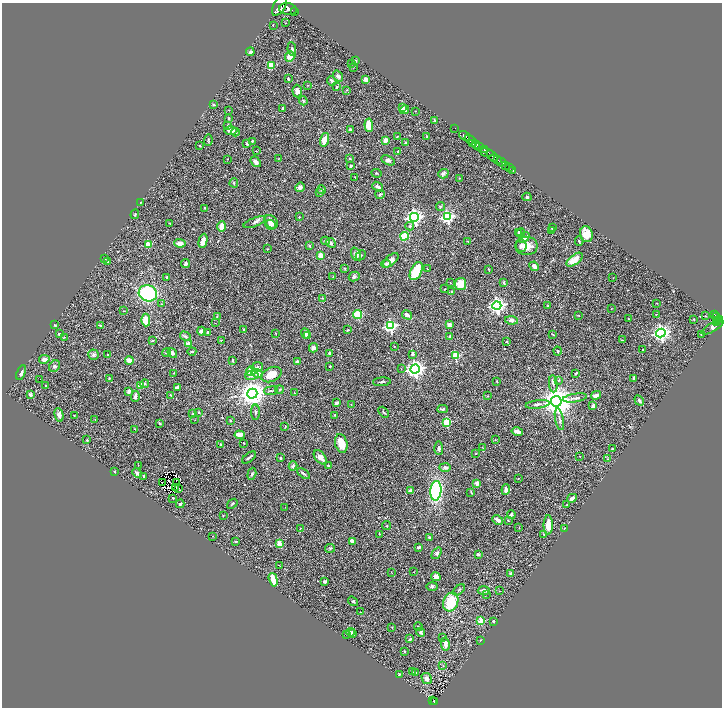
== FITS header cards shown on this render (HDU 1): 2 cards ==
NAXIS1  =                 1440
NAXIS2  =                 1411

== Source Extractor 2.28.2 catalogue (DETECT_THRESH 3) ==
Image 1440 x 1411 px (HDU 1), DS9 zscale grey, zoomed out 1/2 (1 PNG px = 2 x 2 image px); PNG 724 x 710 px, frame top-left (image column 1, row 1410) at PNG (2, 3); each listed source drawn as its Kron ellipse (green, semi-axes under 4 px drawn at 4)
Background 0.709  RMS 0.026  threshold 0.0766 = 3 sigma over >= 5 px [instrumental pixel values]
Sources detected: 384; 38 cannot appear on this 1/2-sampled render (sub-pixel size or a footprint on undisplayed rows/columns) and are neither listed nor drawn; the other 346 listed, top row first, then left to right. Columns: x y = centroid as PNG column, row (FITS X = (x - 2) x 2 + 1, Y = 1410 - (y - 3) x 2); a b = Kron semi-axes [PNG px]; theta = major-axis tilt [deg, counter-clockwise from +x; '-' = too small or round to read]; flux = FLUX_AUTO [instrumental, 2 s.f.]
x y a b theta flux
280 5 11 6 59 2200
288 9 9 6 -9 1100
294 12 2 1 - 56
285 23 2 2 - 1.6
273 25 2 2 - 3.2
292 49 7 3 -81 6.8
250 52 4 3 - 14
290 56 5 5 - 40
356 61 3 2 - 4.4
352 63 2 2 - 1.7
271 65 3 2 - 170
353 67 2 2 - 1.8
338 76 6 4 -54 13
288 79 2 2 - 4.2
366 80 4 3 - 34
332 81 5 2 - 16
307 85 3 2 - 1.9
337 87 3 2 - 7.9
347 90 3 2 - 2.8
297 91 6 4 -88 21
303 101 4 3 - 4.4
214 105 3 2 - 5.7
403 108 3 3 - 28
283 109 4 2 - 5.4
228 110 2 2 - 2
405 110 5 4 - 31
416 111 2 2 - 1.6
229 118 3 2 - 4.6
435 120 4 3 - 6.2
228 125 4 3 - 8
369 125 6 4 -85 89
455 128 2 1 - 15
350 130 3 3 - 10
231 131 6 4 1 26
236 132 4 3 - 6.1
464 136 6 2 -36 770
397 137 2 2 - 3.5
427 137 4 3 - 4
470 139 6 2 -33 720
208 140 5 3 - 5
325 140 7 4 74 58
385 140 3 3 - 34
252 141 3 2 - 3.7
405 142 2 2 - 4.2
473 143 2 2 - 92
247 144 3 2 - 8.6
200 145 3 2 - 3.3
476 145 4 3 - 280
480 147 3 2 - 290
484 150 3 2 - 170
256 151 2 2 - 1.9
398 152 3 2 - 4.5
486 152 7 3 -17 550
492 156 7 3 -47 1200
227 159 3 2 - 2.3
278 159 2 1 - 1.5
350 159 4 3 - 4.1
498 159 2 2 - 140
388 160 7 4 -27 14
256 162 6 4 -51 22
501 162 5 2 - 580
506 165 3 2 - 110
351 166 2 2 - 11
509 168 2 1 - 48
513 170 2 1 - 36
377 173 5 2 - 3.6
443 174 5 4 - 10
355 177 3 2 - 2.4
459 178 2 2 - 2.9
234 183 4 3 - 5.1
300 187 5 3 - 22
378 187 6 3 -38 15
322 190 4 3 - 7.9
320 193 3 3 - 7.2
380 194 5 4 - 7.9
527 197 4 3 - 9.6
140 202 2 2 - 2.6
440 206 4 4 - 5.8
205 208 2 2 - 2.7
135 214 5 3 - 4.9
299 217 2 2 - 4.3
414 217 4 4 - 1600
447 217 4 4 - 790
255 222 12 4 21 13
271 222 7 5 -41 26
170 223 2 2 - 3.9
271 225 5 5 - 16
410 226 4 3 - 9.7
222 227 5 3 - 60
552 228 2 2 - 9.1
551 230 3 1 - 1.6
518 232 4 3 - 2.9
521 233 4 3 - 6.9
586 234 8 6 -75 66
404 236 4 4 - 140
524 238 6 4 43 28
203 241 7 3 77 48
326 241 4 2 - 5
468 241 2 1 - 2.4
579 241 5 2 - 5
180 243 5 4 - 39
331 243 5 3 - 9.4
148 244 3 2 - 110
309 246 3 2 - 6.5
521 246 6 5 - 18
527 246 11 9 0 60
267 249 3 2 - 2.6
356 254 7 5 -67 17
320 255 3 3 - 58
361 255 6 4 43 8.8
105 258 3 2 - 3.6
391 260 9 5 43 23
574 260 9 4 38 74
108 261 4 2 - 3.6
186 264 4 3 - 14
386 264 5 4 - 7.3
534 266 5 4 - 19
345 269 3 2 - 3.3
427 269 2 2 - 2
489 269 3 2 - 3.2
416 271 10 5 63 120
167 277 3 2 - 5.5
333 277 3 2 - 2
354 277 5 4 - 10
613 278 2 2 - 1.9
450 283 3 2 - 2.5
504 283 4 3 - 7.9
460 284 6 5 - 74
445 289 2 2 - 1.8
452 291 3 2 - 3.9
148 293 9 8 - 460
322 298 3 2 - 3.3
657 303 2 2 - 1.9
162 304 4 3 - 3.1
497 306 4 4 - 1500
548 306 3 2 - 4
611 309 2 2 - 1.7
124 311 2 1 - 1.9
657 314 2 1 - 2.4
357 315 4 4 - 110
407 315 5 3 - 22
579 315 3 2 - 2.3
714 315 4 2 - 110
705 316 3 2 - 2.1
217 317 4 3 - 3.4
716 317 4 2 - 130
628 319 2 2 - 3.2
694 319 2 2 - 4.3
146 320 6 4 89 59
511 320 6 4 -9 16
720 320 3 2 - 220
717 321 3 2 - 200
717 322 4 2 - 160
215 323 3 2 - 1.7
54 325 2 2 - 7.3
100 325 3 2 - 4.6
449 325 4 3 - 20
390 326 4 4 - 730
713 327 12 3 30 50
244 330 2 2 - 2.9
347 330 3 2 - 3.3
201 331 4 3 - 18
208 332 4 3 - 9.8
275 333 2 2 - 2.4
305 333 5 3 - 20
661 333 4 4 - 1700
59 334 3 2 - 9.9
552 334 3 2 - 2.2
701 334 3 2 - 2.7
307 335 2 1 - 3.1
185 336 5 4 - 9.3
450 336 4 3 - 12
64 337 3 2 - 2.8
221 340 2 2 - 3.8
622 340 3 2 - 2.6
152 341 3 2 - 3.6
506 342 3 2 - 3.4
188 344 4 3 - 30
394 346 2 2 - 2.6
313 348 4 4 - 13
643 350 2 2 - 6.6
192 351 4 3 - 4.9
558 351 4 3 - 6.8
166 353 4 3 - 4.7
172 353 5 3 - 13
330 353 3 2 - 16
412 354 3 3 - 11
94 355 5 5 - 10
107 355 2 2 - 4.3
455 355 3 3 - 180
44 359 5 4 - 23
129 360 4 3 - 35
233 360 4 3 - 5.2
297 362 3 3 - 17
54 366 6 5 - 10
330 366 2 2 - 3.4
257 367 6 5 - 12
401 369 2 2 - 2.4
415 369 4 4 - 2200
251 371 5 4 - 65
21 373 8 4 69 13
173 373 3 2 - 1.9
576 373 3 2 - 5
257 374 6 4 -13 23
271 374 11 7 25 76
252 375 7 4 10 16
109 378 3 2 - 4.3
634 378 3 2 - 15
40 379 2 1 - 6.6
559 380 4 3 - 3.6
497 381 2 2 - 3
382 382 9 3 4 8.6
145 384 4 3 - 6.5
553 384 8 3 -85 11
46 385 3 2 - 2.9
140 385 4 4 - 37
177 387 4 2 - 9.6
279 389 4 3 - 4.4
129 391 3 2 - 21
271 391 7 3 6 7.2
294 393 3 2 - 1.8
252 394 5 5 - 6400
30 395 3 3 - 15
170 395 3 3 - 3.3
596 395 5 4 - 28
135 396 6 3 88 14
488 396 3 2 - 2.1
575 398 12 3 8 15
556 401 5 5 - 9900
639 401 5 3 - 11
337 403 3 3 - 13
538 404 12 3 8 14
351 405 2 1 - 1.3
593 406 3 3 - 19
442 409 5 3 - 8.6
199 412 3 3 - 4.3
255 412 8 3 -90 6.9
384 412 6 2 -47 5.5
192 414 3 2 - 2.4
59 415 7 4 -77 17
334 415 2 2 - 3.1
74 416 2 1 - 2.4
95 419 2 2 - 1.5
559 419 11 3 -79 13
195 420 2 1 - 2.1
230 420 3 2 - 4.8
447 422 3 3 - 280
160 423 4 3 - 6.9
285 426 3 2 - 3.2
135 429 2 2 - 3.6
517 431 5 3 - 26
240 435 5 3 - 40
87 440 3 3 - 3.3
495 440 2 2 - 2.1
244 443 2 2 - 3.9
341 443 9 6 -75 70
221 445 4 3 - 6.3
439 448 7 4 -88 11
483 448 4 1 - 2.2
612 449 3 2 - 3.5
476 454 2 2 - 2.9
580 456 2 2 - 2.3
249 457 8 2 37 11
320 457 8 5 -50 30
281 458 2 2 - 7.2
607 459 3 3 - 3.6
138 465 2 2 - 1.7
328 465 2 2 - 3.5
293 466 4 4 - 12
445 467 6 4 -1 16
114 471 2 2 - 4.4
137 473 5 3 - 18
303 473 7 3 -36 9.1
252 474 6 3 73 7.9
144 476 3 3 - 6.1
518 478 2 2 - 1.8
162 482 2 2 - 1.4
176 483 3 1 - 0.15
477 483 4 3 - 18
176 487 2 1 - 1.9
178 488 2 1 - 1.6
411 490 4 3 - 18
506 490 5 3 - 25
436 491 10 5 85 490
471 492 4 2 - 2.5
173 498 4 2 - 2.9
572 498 5 3 - 20
180 504 4 3 - 9.3
232 504 6 3 39 5.3
567 504 3 2 - 2.6
285 507 2 2 - 1.5
511 515 4 3 - 10
223 516 2 2 - 3.7
498 520 5 3 - 17
508 520 3 2 - 4.3
548 525 9 4 -90 46
387 526 4 2 - 3.8
519 528 2 2 - 1.7
300 529 4 2 - 3.6
564 529 4 2 - 3
380 534 2 2 - 2.6
544 535 4 2 - 4.4
213 536 3 2 - 1.4
429 538 4 3 - 7.1
236 541 3 3 - 6.1
352 541 4 3 - 27
280 544 3 3 - 89
418 547 3 2 - 11
330 548 5 3 - 6
437 553 6 4 54 11
478 554 3 3 - 10
279 565 4 2 - 2
391 572 2 1 - 1.4
414 572 2 1 - 1.6
510 573 4 3 - 5
436 577 5 4 - 18
273 580 7 3 -74 70
325 581 4 3 - 8.3
432 586 5 4 - 13
459 590 7 3 44 7.7
484 590 6 3 -1 19
499 591 2 1 - 1.7
487 594 3 2 - 1.7
353 601 5 3 - 8.1
451 602 10 7 67 140
360 612 2 1 - 1.5
481 621 3 2 - 120
493 621 2 2 - 12
392 627 2 2 - 2.2
418 627 4 2 - 5
351 632 4 3 - 7.1
420 632 4 4 - 9.8
347 634 3 2 - 2.6
353 634 4 3 - 6.3
442 637 3 2 - 3.5
410 639 3 2 - 8
481 640 3 3 - 2.6
445 644 6 4 -79 28
404 652 3 2 - 3.5
443 666 3 2 - 2.5
413 672 3 2 - 2.7
416 672 2 1 - 1.6
399 675 4 2 - 3.3
427 678 6 4 -59 18
432 701 2 2 - 30
434 702 4 2 - 86
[38 sub-pixel or undisplayed-footprint detections neither listed nor drawn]